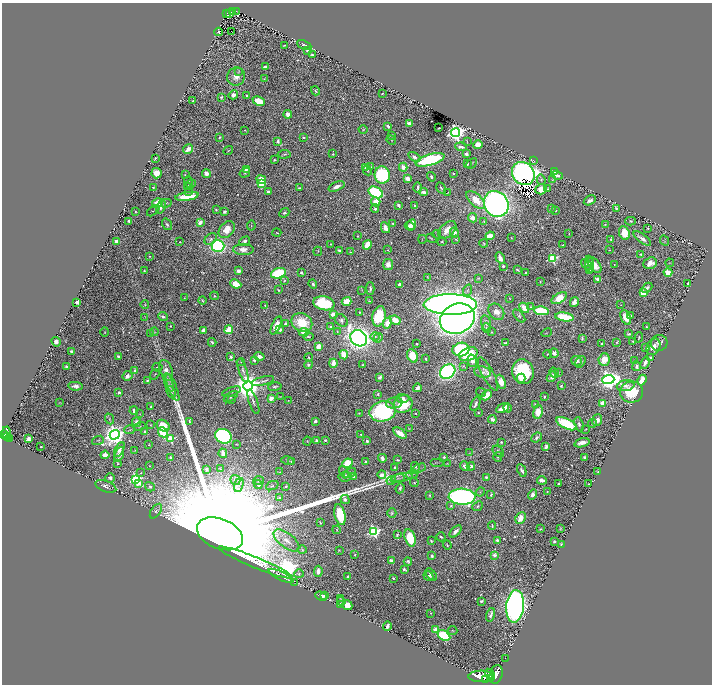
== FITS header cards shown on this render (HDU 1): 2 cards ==
NAXIS1  =                 1420
NAXIS2  =                 1364

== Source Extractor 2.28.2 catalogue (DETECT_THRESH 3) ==
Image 1420 x 1364 px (HDU 1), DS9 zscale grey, zoomed out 1/2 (1 PNG px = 2 x 2 image px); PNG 714 x 686 px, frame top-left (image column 1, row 1363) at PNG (2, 3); each listed source drawn as its Kron ellipse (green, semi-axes under 4 px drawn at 4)
Background 1.06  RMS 0.02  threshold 0.0602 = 3 sigma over >= 5 px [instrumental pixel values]
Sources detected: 704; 40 cannot appear on this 1/2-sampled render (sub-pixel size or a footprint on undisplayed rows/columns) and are neither listed nor drawn; of the other 664, the 500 brightest by FLUX_AUTO listed and drawn (164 fainter detections omitted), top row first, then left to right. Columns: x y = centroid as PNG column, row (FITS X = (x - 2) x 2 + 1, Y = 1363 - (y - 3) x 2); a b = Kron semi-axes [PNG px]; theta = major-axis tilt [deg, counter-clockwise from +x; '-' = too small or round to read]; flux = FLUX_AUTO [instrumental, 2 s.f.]
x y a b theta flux
237 11 3 3 - 82
232 12 3 2 - 100
227 13 3 2 - 110
230 14 2 1 - 22
231 31 2 1 - 14
219 32 4 2 - 3.5
284 45 2 2 - 4
304 45 7 4 -24 5.6
307 50 2 2 - 19
312 55 4 2 - 6.1
266 67 4 2 - 15
239 71 4 4 - 4.3
236 77 9 8 - 32
264 79 2 2 - 3.2
315 91 5 3 - 6.9
382 93 2 2 - 3.3
233 95 5 4 - 18
247 95 4 3 - 5.9
221 97 3 3 - 5.4
193 101 3 2 - 6.1
259 101 6 3 -27 96
288 114 4 3 - 29
409 124 3 2 - 25
388 126 3 2 - 12
439 128 2 2 - 3.9
245 130 2 2 - 2.6
363 130 4 2 - 2.5
456 133 4 4 - 2500
392 135 3 2 - 11
219 137 3 2 - 4
303 138 3 3 - 4.6
391 140 5 2 - 2.8
278 141 3 2 - 13
467 142 3 1 - 2.6
478 145 4 4 - 35
461 147 6 3 -8 20
188 149 5 3 - 53
228 151 5 2 - 3.3
284 154 6 3 3 5.7
333 154 2 2 - 3
466 154 3 3 - 16
414 157 7 4 -34 14
155 158 3 2 - 3.8
274 160 2 2 - 3.8
430 160 15 5 16 380
534 161 3 2 - 2.5
472 163 6 2 41 4.5
467 164 3 3 - 7.8
365 167 3 2 - 7.8
370 167 3 3 - 5.8
403 167 4 4 - 25
246 169 3 3 - 13
367 171 5 3 - 4.3
554 172 4 2 - 5.9
156 173 5 5 - 34
206 173 4 3 - 24
245 173 5 3 - 4.6
453 173 2 2 - 4.4
523 173 12 10 -46 2200
185 175 3 3 - 4.6
382 175 8 7 - 330
557 175 6 3 -17 13
431 177 5 3 - 7.3
408 179 4 3 - 42
261 180 5 4 - 60
541 180 5 3 - 4.8
553 180 4 3 - 3.3
189 182 5 3 - 3.2
261 184 4 4 - 68
190 185 6 2 39 19
188 186 2 2 - 7.5
336 186 8 3 23 24
153 187 2 2 - 2.9
300 188 3 2 - 6.6
418 188 5 2 - 9.6
441 188 6 3 -59 6.3
548 188 3 3 - 3.2
541 189 6 5 - 48
189 191 3 3 - 3.2
268 191 3 2 - 8.9
376 192 8 5 -29 370
423 192 4 3 - 23
448 192 4 2 - 2.5
187 196 12 3 9 130
476 200 11 6 -43 74
590 200 6 4 30 16
376 202 5 4 - 36
157 203 5 4 - 82
166 203 5 3 - 6.2
496 204 13 12 - 2000
398 205 3 2 - 12
415 206 3 2 - 3
161 207 7 4 71 20
375 208 4 3 - 7.7
616 208 3 3 - 4.8
552 209 4 3 - 5.5
216 210 3 3 - 4.1
555 210 3 2 - 4.3
153 211 7 3 39 4.7
136 212 3 2 - 3.6
224 212 3 3 - 9.3
284 213 5 3 - 6.7
472 218 5 4 - 33
129 221 3 2 - 6.1
484 221 4 3 - 4
630 221 5 4 - 6.2
200 222 3 3 - 31
393 223 2 2 - 3.5
167 224 6 4 -55 8
412 224 5 4 - 47
605 225 3 3 - 2.6
251 226 5 2 - 3.3
410 226 5 3 - 39
385 228 5 3 - 42
648 229 2 2 - 2.7
227 230 9 6 48 62
447 230 11 6 44 57
277 233 4 2 - 3.4
454 233 5 4 - 25
569 233 2 2 - 2.3
624 233 7 5 -65 82
437 234 4 3 - 4
358 236 2 2 - 3.1
490 236 4 3 - 91
431 238 5 3 - 5.5
511 238 2 2 - 2.4
211 239 7 5 41 11
422 239 4 3 - 3.6
456 239 4 3 - 3.1
611 239 3 2 - 5.2
642 239 10 3 -38 25
665 240 6 2 -64 3
117 241 4 3 - 25
245 241 6 4 33 15
180 242 2 2 - 3.4
442 242 4 3 - 4.4
484 243 4 2 - 3
330 244 3 2 - 2.3
367 245 5 4 - 75
563 245 3 2 - 3.5
218 246 6 5 - 660
243 249 10 5 0 32
339 250 4 3 - 9.1
388 250 3 2 - 3.1
609 250 2 1 - 2.5
318 251 4 2 - 2.9
350 252 3 2 - 3.2
640 254 3 2 - 3.7
149 256 3 2 - 3
500 258 6 3 -59 27
552 258 4 3 - 360
650 263 7 5 21 40
670 263 4 2 - 2.3
589 264 8 4 -81 9.9
388 265 5 5 - 31
587 265 6 3 -39 5.7
595 265 9 5 -53 51
614 265 3 2 - 2.5
503 266 2 2 - 7.5
517 270 4 2 - 5.2
590 270 4 3 - 4.9
144 271 2 2 - 2.9
238 271 3 3 - 24
668 272 4 3 - 61
278 273 7 5 16 210
301 273 3 2 - 7.1
526 273 2 2 - 4.9
427 277 3 2 - 2.9
479 278 3 3 - 2.4
598 279 4 3 - 30
284 281 4 3 - 4.4
540 282 4 2 - 3
236 284 6 4 -23 57
313 284 4 3 - 11
399 284 4 3 - 8.1
688 284 3 2 - 9.4
370 288 6 2 -88 8.9
647 288 6 3 43 9.3
278 290 3 2 - 5
362 290 3 3 - 2.5
467 290 6 3 70 5.8
643 293 3 3 - 140
214 296 4 3 - 4.6
184 298 3 2 - 3.2
510 298 4 2 - 2.5
559 298 8 4 32 87
202 300 4 2 - 4.7
346 301 5 4 - 69
369 301 2 2 - 3.9
77 302 2 2 - 63
574 302 5 4 - 24
324 303 11 7 -13 230
450 304 27 10 -1 7300
145 305 4 3 - 4.3
265 305 3 3 - 3.6
621 305 3 3 - 2.9
531 307 3 3 - 3.8
524 308 6 4 -46 56
542 311 7 4 -6 310
359 312 2 2 - 2.4
496 312 9 7 -49 35
333 314 4 3 - 43
163 316 5 3 - 11
379 316 10 6 77 200
519 316 8 3 -48 7.5
630 316 3 3 - 8.1
145 317 3 3 - 3.1
564 317 9 4 -7 130
626 317 8 4 -68 48
457 319 18 14 24 2900
341 320 7 5 -45 9.3
395 320 5 4 - 57
302 323 11 9 -33 140
387 323 5 4 - 50
486 323 8 4 -77 11
286 324 4 3 - 16
276 325 10 4 65 45
170 326 2 2 - 3.2
330 327 2 2 - 7.8
646 327 2 2 - 3.7
486 328 5 3 - 4.4
229 329 4 3 - 67
204 330 4 3 - 19
280 330 3 3 - 15
105 332 4 3 - 3.2
154 332 4 3 - 3
304 332 5 4 - 49
337 332 4 2 - 3.6
492 332 2 2 - 2.8
546 333 5 2 - 2.7
151 334 4 3 - 2.8
629 334 3 2 - 8.6
308 336 5 3 - 6
375 337 4 3 - 4.6
639 337 5 2 - 4.4
359 338 9 7 -35 2200
378 338 5 3 - 4.5
582 338 3 2 - 5
633 341 3 2 - 5.9
56 342 5 3 - 23
212 342 4 3 - 8.9
616 342 3 3 - 3.9
506 343 3 2 - 4.3
659 343 8 8 - 21
417 344 2 2 - 4.6
601 344 3 3 - 4.3
318 347 4 3 - 60
654 347 8 6 63 28
646 348 2 2 - 37
461 350 8 7 - 420
71 352 3 2 - 10
554 353 5 4 - 14
468 354 10 6 22 160
548 354 4 2 - 2.8
344 355 5 3 - 82
118 356 3 3 - 9.9
259 356 5 3 - 18
413 356 7 5 -62 88
231 357 3 3 - 9.5
308 357 4 3 - 5.9
650 358 3 2 - 21
426 359 3 2 - 4.6
604 359 6 5 - 62
254 360 3 3 - 6.6
635 360 2 2 - 3.7
472 361 6 4 -71 42
577 361 5 5 - 14
241 362 4 2 - 2.9
580 362 6 4 55 10
333 363 4 3 - 37
645 363 6 3 68 18
308 365 4 4 - 7.3
362 365 2 2 - 3.9
464 366 4 2 - 3.7
637 366 5 3 - 13
67 367 4 2 - 9.1
158 367 5 2 - 4.4
166 370 11 6 -69 33
243 370 12 4 -72 14
135 371 4 3 - 15
448 372 8 6 36 990
483 372 8 5 -11 17
523 372 12 10 -73 340
559 372 3 2 - 2.4
554 373 5 3 - 5.3
155 374 5 2 - 2.6
488 374 18 6 -62 29
127 376 5 4 - 27
380 377 4 3 - 14
552 377 6 4 51 20
521 378 4 3 - 26
608 379 6 4 4 3100
147 380 3 3 - 5.6
642 380 5 3 - 47
263 381 11 3 13 11
501 382 7 4 -66 54
169 383 10 4 -73 13
75 386 7 4 -5 17
248 386 5 5 - 7600
561 386 3 2 - 4.4
626 386 9 5 8 18
172 387 15 3 -68 18
275 387 7 2 10 6.7
417 388 4 3 - 24
171 392 6 3 -64 8.7
232 392 10 3 18 8.8
481 392 5 2 - 2.7
632 392 11 10 - 160
119 393 3 2 - 10
378 394 4 3 - 5
486 395 6 4 46 74
280 396 4 2 - 2.5
231 397 8 3 33 5.8
544 397 3 2 - 4.8
271 398 4 3 - 30
403 398 6 4 -1 18
231 400 3 3 - 4.7
288 400 4 3 - 3.4
59 402 3 3 - 2.5
253 402 13 3 -70 11
394 403 8 5 11 16
603 403 3 2 - 130
403 404 10 8 29 150
475 404 8 3 68 12
535 404 3 2 - 3.1
151 407 3 2 - 6
502 408 7 4 27 39
507 408 4 3 - 16
134 411 4 3 - 12
383 411 13 10 12 630
478 412 3 2 - 3.4
538 412 7 5 79 67
359 413 2 2 - 3.1
416 413 2 2 - 2.9
140 414 3 2 - 2.4
110 419 5 3 - 4.7
492 419 4 4 - 18
597 420 6 5 - 27
189 421 4 2 - 4.7
315 421 3 2 - 19
137 422 4 4 - 20
592 423 5 4 - 6.5
566 424 11 5 -26 230
579 424 7 4 -71 8.6
150 425 3 2 - 2.4
140 426 6 3 15 3.9
163 426 7 5 -36 77
409 428 3 3 - 3.4
586 429 2 2 - 2.6
129 430 5 2 - 3.2
145 432 3 3 - 12
163 432 5 4 - 140
6 433 6 4 -87 970
400 433 7 3 -36 58
361 434 2 2 - 3.6
3 435 3 2 - 680
115 435 5 4 - 4300
223 436 8 7 - 640
7 437 4 2 - 390
536 438 6 3 40 11
9 439 3 2 - 290
28 439 4 3 - 17
171 439 3 3 - 240
98 440 6 2 20 4.2
325 440 3 2 - 6.7
307 441 4 3 - 2.9
317 441 3 3 - 14
367 441 2 2 - 26
501 442 3 3 - 5.9
582 443 8 4 16 28
236 444 3 2 - 2.9
149 445 2 2 - 3.1
41 447 2 2 - 5
546 447 4 3 - 15
119 449 8 4 63 25
135 450 3 2 - 3
498 451 7 4 -46 12
470 452 3 2 - 2.4
223 453 5 3 - 35
119 454 8 4 69 24
105 455 4 4 - 26
444 457 3 2 - 5.3
498 457 5 3 - 6.2
585 457 3 2 - 11
171 458 3 3 - 10
382 458 4 3 - 16
398 460 4 3 - 5.7
287 461 6 3 -13 4.4
291 461 3 3 - 4.3
365 461 2 2 - 6.3
437 462 7 1 0 2.9
117 463 4 2 - 3.4
347 463 5 4 - 130
447 464 4 2 - 2.7
149 466 2 2 - 2.4
465 466 5 3 - 16
471 466 4 4 - 7.9
395 467 3 2 - 5.6
415 467 5 3 - 7.9
419 468 7 2 28 5
206 469 3 2 - 11
221 469 2 2 - 2.5
522 470 7 3 -64 12
280 472 3 3 - 3
344 472 7 4 -69 8.5
598 472 4 2 - 3
141 473 3 2 - 2.8
350 473 7 4 29 11
412 474 6 2 21 4.5
382 475 4 3 - 32
345 476 7 5 8 25
354 477 4 2 - 23
402 477 11 3 12 9
486 477 3 3 - 8.1
110 478 5 4 - 9.1
397 478 7 3 16 7.2
136 480 4 3 - 520
235 480 5 5 - 8.7
391 480 5 2 - 4.4
542 480 5 3 - 22
259 481 5 4 - 5.5
414 482 4 2 - 3.7
139 483 4 3 - 45
559 484 3 2 - 7.1
589 484 3 2 - 3.6
239 485 7 4 73 11
258 485 5 4 - 11
106 486 11 5 -20 12
272 486 6 3 23 4.4
286 486 3 2 - 4.4
150 487 5 4 - 8.2
400 488 5 3 - 6.2
480 492 5 3 - 5.4
547 492 2 2 - 3.1
533 494 5 4 - 18
429 495 3 3 - 3.7
491 495 3 2 - 5.7
462 497 13 8 -3 1100
280 498 2 2 - 6.2
345 499 5 4 - 8.5
451 506 4 3 - 6.4
478 506 6 3 41 5.6
156 511 8 4 55 12
392 513 4 4 - 5.9
340 515 11 5 -77 180
521 518 6 5 - 47
320 523 3 1 - 4.5
492 526 4 2 - 5.9
541 529 4 3 - 3.6
560 529 3 1 - 2.5
337 530 4 3 - 3.9
374 531 4 4 - 720
456 531 7 3 46 20
220 534 24 15 -22 670000
397 535 3 2 - 7.6
441 537 4 3 - 6.6
410 538 9 5 -74 140
286 540 15 7 -38 49
497 540 4 3 - 12
431 541 3 2 - 3.9
554 541 4 3 - 5.9
561 544 3 2 - 5.2
447 545 4 2 - 4
302 550 4 3 - 4.9
339 550 3 2 - 2.8
355 555 3 2 - 3
494 555 3 3 - 16
432 556 3 2 - 16
391 561 4 3 - 9.4
408 561 4 3 - 6.8
255 562 40 5 -22 14000
404 569 4 2 - 7.6
318 571 5 3 - 21
299 574 5 4 - 9.7
431 575 7 4 -50 11
281 576 14 2 -26 4400
428 576 5 4 - 9.3
348 577 3 2 - 8.5
393 578 2 2 - 5
295 583 3 1 - 40
321 596 6 3 -21 16
324 596 4 4 - 12
340 599 2 2 - 2.6
341 601 4 2 - 3.2
481 601 3 2 - 7.2
340 605 3 2 - 16
347 605 5 4 - 28
515 606 16 9 84 2400
430 613 2 2 - 2.8
491 615 7 3 72 23
387 626 5 3 - 9.4
436 629 4 3 - 42
453 630 5 3 - 2.8
444 636 7 4 -31 280
505 658 2 1 - 25
490 674 6 3 -58 2500
496 674 9 6 74 7400
481 676 12 5 3 12000
491 678 4 3 - 1900
486 679 4 3 - 2100
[164 fainter detections neither listed nor drawn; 40 sub-pixel or undisplayed-footprint detections neither listed nor drawn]